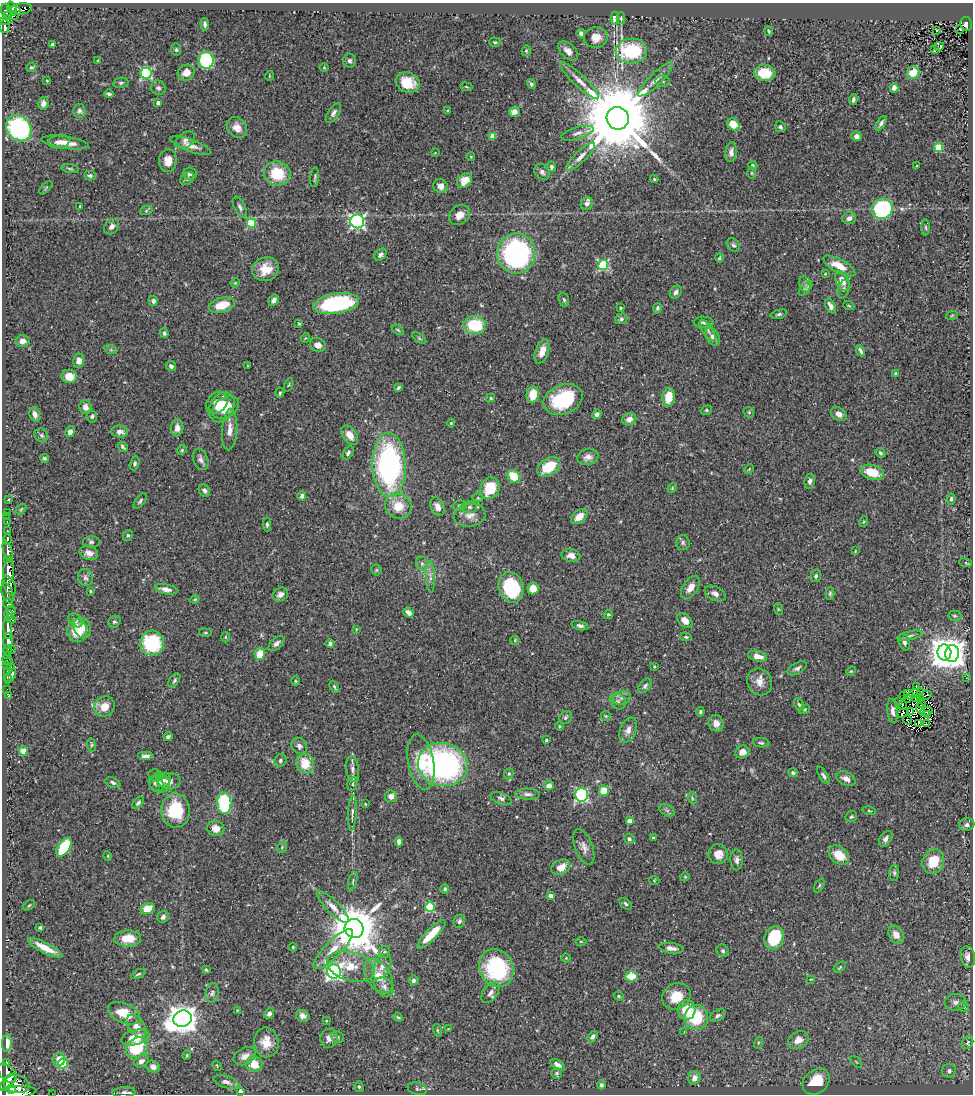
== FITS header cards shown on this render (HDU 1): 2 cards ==
NAXIS1  =                  971
NAXIS2  =                 1092

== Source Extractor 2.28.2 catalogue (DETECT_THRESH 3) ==
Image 971 x 1092 px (HDU 1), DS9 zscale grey, 1 PNG px = 1 image px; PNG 975 x 1096 px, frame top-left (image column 1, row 1092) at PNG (2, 3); each listed source drawn as its Kron ellipse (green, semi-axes under 4 px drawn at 4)
Background 0.442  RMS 0.036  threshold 0.108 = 3 sigma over >= 5 px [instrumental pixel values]
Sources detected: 469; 5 with non-positive FLUX_AUTO (blend fragments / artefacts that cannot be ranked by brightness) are neither listed nor drawn; the other 464 listed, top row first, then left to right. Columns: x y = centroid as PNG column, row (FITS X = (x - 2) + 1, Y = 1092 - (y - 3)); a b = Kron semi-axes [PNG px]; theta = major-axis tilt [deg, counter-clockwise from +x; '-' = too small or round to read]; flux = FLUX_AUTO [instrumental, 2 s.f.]
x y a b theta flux
12 8 7 4 -69 270
20 9 11 5 7 200
16 10 5 2 - 73
6 11 8 5 -73 360
11 16 7 4 -5 220
615 18 6 4 -90 23
621 18 5 4 - 3.3
6 20 6 3 20 150
205 24 6 4 -84 6.1
966 24 7 6 - 110
5 26 7 5 85 180
959 29 3 2 - 5.7
937 30 3 2 - 1.9
769 31 5 3 - 3.2
581 33 4 4 - 7.5
596 37 12 10 7 26
495 42 5 4 - 3.5
52 44 3 3 - 5.8
939 46 5 4 - 73
176 50 6 5 - 4.8
934 50 3 3 - 27
526 51 5 4 - 3.6
568 51 12 7 -44 16
631 51 16 12 1 210
98 60 4 3 - 1.9
206 60 8 7 - 240
350 61 7 6 - 6.5
31 67 5 4 - 3.6
324 68 5 3 - 1.9
146 73 5 5 - 280
186 73 9 8 - 25
765 73 10 8 -7 61
913 73 6 6 - 40
269 76 5 3 - 2
655 80 23 6 44 21
47 81 3 3 - 2.1
580 81 26 6 -43 23
662 81 7 5 0 5.8
408 82 12 10 -21 47
121 83 8 5 11 4.7
531 84 5 4 - 4.7
466 87 6 3 -10 2.4
158 88 8 7 - 7.2
894 88 4 4 - 14
109 94 5 3 - 4.8
853 100 5 3 - 6.6
43 103 6 5 - 9.3
158 103 4 4 - 11
79 111 7 6 - 6.9
448 111 3 3 - 3.1
514 112 5 5 - 14
333 113 11 5 57 8.5
618 118 11 11 - 42000
881 123 8 4 56 7.3
733 124 7 5 -37 43
780 127 6 5 - 5.4
19 128 14 12 -49 350
237 128 11 9 -48 19
577 133 17 6 17 13
492 136 4 4 - 31
856 136 5 5 - 9.9
185 140 11 7 37 10
59 142 11 7 10 14
65 142 24 6 -8 29
191 146 21 6 -20 19
939 147 4 4 - 100
731 152 10 5 82 12
435 153 3 2 - 1.6
471 157 4 3 - 1.8
581 157 19 5 44 16
168 161 11 9 87 23
753 165 5 4 - 2.7
917 166 3 3 - 3
551 167 5 4 - 4.8
70 169 9 3 -11 3.7
542 172 8 7 - 8.3
277 173 13 12 - 81
751 173 6 4 -89 2.7
190 174 7 6 - 8.9
90 176 5 5 - 5.9
315 177 10 3 83 3.8
187 179 7 5 36 6.3
654 179 4 3 - 2.5
464 181 8 6 45 35
440 186 7 6 - 12
46 188 8 3 45 3.4
587 203 6 6 - 9.6
80 206 3 2 - 2.1
240 207 11 5 -63 8.4
882 209 11 10 - 290
146 211 6 4 20 4
460 215 11 9 38 21
849 218 7 6 - 10
357 221 7 7 - 510
251 223 4 4 - 110
112 227 8 6 50 10
926 228 8 4 -89 4.1
733 245 7 5 -46 5.5
516 253 20 19 - 440
380 255 7 5 44 7.1
719 258 4 3 - 2.6
603 265 5 5 - 210
839 266 18 6 -28 42
266 269 13 12 - 40
825 274 3 3 - 2
842 281 10 6 -64 25
235 283 5 3 - 2.2
805 284 8 6 -78 7.7
805 289 8 4 44 4.9
844 289 9 5 71 5.5
676 292 7 5 55 8.1
274 300 6 4 59 11
564 300 7 5 -72 4.3
153 301 5 4 - 6.6
336 304 23 10 9 290
222 305 13 7 15 57
831 306 8 4 -61 13
849 306 5 3 - 2.3
620 308 3 3 - 4.6
657 308 5 4 - 4.3
779 314 8 4 16 5.4
952 315 6 3 20 1.9
621 319 6 5 - 4.6
704 322 10 6 -3 6.1
299 324 4 3 - 2
475 325 11 9 -3 100
398 330 7 3 -35 3.1
708 330 12 5 -55 8.7
164 333 5 4 - 5.1
713 337 10 6 -60 14
305 338 5 3 - 2
419 338 8 4 -36 3.6
23 341 7 6 - 12
318 345 8 6 -26 14
111 350 7 4 -18 3.8
542 351 13 6 70 25
860 351 6 3 -63 6
79 361 7 5 79 14
171 366 5 5 - 7.8
247 366 3 2 - 1.5
896 373 4 3 - 5.6
69 376 8 6 -2 31
289 385 7 2 69 2.3
398 388 4 3 - 3.7
280 393 5 4 - 2.9
533 394 8 6 80 52
669 397 9 6 83 43
491 398 4 4 - 2.9
563 400 20 14 22 160
217 403 12 9 43 25
85 407 7 6 - 16
222 407 16 11 64 55
226 408 14 9 33 38
706 410 6 4 21 3.5
749 412 6 5 - 3.3
35 414 7 5 -75 14
597 414 5 4 - 9.3
839 414 8 6 -32 14
92 416 6 5 - 4.7
629 419 7 6 - 14
451 423 4 4 - 2.6
177 428 8 6 87 14
230 430 21 7 87 21
70 432 5 4 - 11
120 432 8 6 -5 11
41 435 7 6 - 5.2
350 435 11 6 -54 27
123 447 6 3 -50 5.7
182 450 5 4 - 3.2
348 453 7 4 58 6
880 453 5 4 - 5.1
588 457 10 8 17 16
44 458 4 3 - 3.3
201 459 11 7 -69 10
135 463 7 4 74 4.9
389 465 32 16 -89 590
549 467 13 8 34 69
749 469 5 3 - 1.9
872 472 12 7 -16 50
514 476 7 5 -47 76
810 481 7 5 81 8.3
490 488 11 9 66 73
672 488 5 4 - 2.9
204 490 7 5 -52 7.1
302 496 4 4 - 7.7
478 498 5 3 - 2.4
9 499 3 2 - 2.2
951 499 5 3 - 4.8
140 501 9 4 52 4.9
398 506 13 12 - 49
459 506 7 5 14 4.6
438 507 10 6 -64 17
469 507 7 6 - 6.4
21 509 6 3 45 2.6
7 512 2 2 - 5.7
470 515 16 11 10 23
7 517 2 2 - 3.9
579 517 9 6 39 29
7 522 4 2 - 20
863 522 5 3 - 2.8
267 524 7 4 -90 4.1
7 531 3 3 - 91
128 535 5 5 - 4.4
7 539 5 3 - 290
91 542 8 5 0 5.3
683 542 7 7 - 6.3
8 551 11 4 -73 780
855 551 4 3 - 2
89 553 9 7 -15 13
571 555 9 6 -10 15
7 560 4 3 - 290
422 563 7 5 -68 6.9
966 563 6 4 -18 3.4
376 570 5 5 - 3.2
8 572 13 5 84 2100
816 576 6 5 - 5.9
430 577 16 4 -87 12
85 578 9 7 -66 8
9 586 10 5 -66 1100
511 587 15 12 -73 160
690 587 13 7 57 22
533 588 6 5 - 29
166 589 11 5 -11 14
90 591 3 2 - 2.2
8 593 10 5 -69 410
830 593 6 4 89 4.1
280 594 8 6 33 12
715 594 11 7 -26 12
195 599 4 3 - 2.3
8 603 5 5 - 260
778 609 6 3 -72 2.8
11 611 5 4 - 140
409 613 6 4 -37 13
608 614 4 4 - 4.6
9 615 5 3 - 210
955 616 7 5 -1 4.3
11 619 5 3 - 210
75 620 8 5 -50 14
685 620 9 6 -46 17
114 622 6 6 - 5.5
580 626 8 4 -14 6.6
8 628 11 4 -87 1100
82 628 10 8 -69 20
356 629 3 2 - 1.8
77 631 11 10 - 49
205 633 6 3 -7 2.6
910 636 12 4 13 7.1
225 637 5 3 - 2.3
686 637 6 4 -9 3.1
515 640 4 3 - 1.8
8 641 8 5 88 1100
904 642 9 5 -69 10
152 643 12 12 - 160
276 643 9 5 41 8.2
330 643 4 4 - 5.3
12 649 3 2 - 15
8 650 5 3 - 33
944 652 8 7 - 3300
952 653 8 7 - 2200
260 654 6 5 - 45
8 655 4 3 - 16
757 656 10 5 -14 24
7 660 6 2 -43 16
7 665 3 2 - 15
10 666 3 3 - 20
654 667 3 2 - 2.8
797 668 10 5 29 7.3
7 671 2 2 - 11
851 671 5 4 - 2.4
7 677 3 2 - 12
10 677 8 3 57 9.2
966 678 3 3 - 2.6
174 680 8 4 55 5
295 681 5 4 - 2.7
759 682 14 12 -60 23
645 686 8 5 50 6
916 686 2 2 - 15
334 687 6 3 -66 3.3
7 689 2 2 - 7.8
920 691 3 2 - 5.1
915 694 6 2 3 0.62
8 695 4 2 - 2.5
909 695 5 2 - 3
925 695 6 2 21 3.1
903 696 2 2 - 2.6
622 698 9 6 18 10
907 698 3 2 - 2.7
921 698 4 2 - 2.8
915 699 2 2 - 1.9
618 701 9 7 -55 9.6
899 701 4 2 - 1
922 703 3 2 - 1.6
799 705 7 4 -62 4.2
902 705 4 2 - 1.6
104 706 11 9 45 30
920 708 5 4 - 0.58
805 709 6 3 32 2.7
893 711 12 5 -85 11
911 711 3 2 - 2.9
926 711 6 3 16 2.9
700 712 5 4 - 3.4
903 713 6 3 30 2.9
927 714 4 3 - 4.3
606 716 5 4 - 3
566 717 7 6 - 5.3
907 720 4 2 - 0.52
716 723 8 7 - 15
919 724 3 2 - 2.4
926 724 4 2 - 4.9
559 726 4 3 - 1.9
628 730 13 8 68 15
168 737 4 3 - 4.6
546 740 3 3 - 4.3
761 743 8 4 -6 4.9
91 745 7 3 -83 3.3
299 746 8 7 - 10
23 751 4 4 - 55
742 752 7 6 - 18
146 756 8 4 0 8.7
280 761 6 6 - 5.4
421 762 28 13 -79 80
305 763 10 8 -72 52
443 765 25 21 -12 610
352 769 13 6 -86 12
793 773 5 4 - 6.1
509 774 6 4 68 4.3
156 775 7 5 -20 5.4
823 775 10 4 -58 6.7
846 779 10 6 -26 15
164 780 7 6 - 8.5
169 781 11 8 -1 15
113 783 8 5 -25 6.1
156 783 8 6 -48 10
160 783 10 9 - 16
352 784 7 5 77 4.6
549 786 5 4 - 15
604 791 5 5 - 47
528 794 12 5 -3 8.7
581 795 7 6 - 300
391 796 6 6 - 18
501 798 11 5 -21 7.6
692 798 6 3 -72 3
138 803 7 4 46 5
224 803 11 7 -88 200
365 804 3 2 - 1.8
175 810 17 14 -88 120
667 810 8 5 -30 6.1
869 811 7 3 -13 2.7
352 813 18 3 86 8.8
851 817 6 5 - 3.9
629 821 4 4 - 22
967 825 8 6 16 7.2
216 828 8 7 - 21
653 838 3 3 - 2.7
629 839 5 5 - 5.4
886 839 9 5 56 9
399 841 5 4 - 11
64 847 10 6 58 140
282 847 6 4 49 3.9
584 847 19 9 -70 17
718 854 10 9 - 21
839 855 11 8 -40 46
108 856 5 3 - 2.2
737 860 10 6 -90 10
933 862 12 10 70 69
561 867 10 7 24 31
894 873 8 5 89 4.7
685 877 4 4 - 2.3
654 880 5 3 - 1.8
353 881 9 3 75 3.5
819 886 7 4 63 3.6
445 889 5 3 - 3.8
551 896 4 4 - 14
626 904 7 4 -41 4.7
29 905 7 3 36 2.8
333 907 21 6 -45 21
430 907 5 5 - 150
147 909 7 5 25 44
163 917 6 5 - 7.5
459 921 7 6 - 5.8
40 928 4 3 - 4.4
354 928 9 9 - 12000
431 934 19 5 45 62
896 935 10 7 -59 17
128 938 13 8 0 49
774 938 12 9 72 140
581 941 5 3 - 2.2
293 947 4 3 - 2.3
45 948 19 5 -27 35
671 948 12 5 -8 13
333 949 27 8 46 35
723 951 6 5 - 4.8
384 952 6 5 - 4.6
968 957 11 7 -78 16
566 958 4 4 - 2.2
351 966 24 14 -16 57
382 967 13 8 61 17
840 967 7 3 36 2.8
496 968 19 16 -63 230
206 970 4 3 - 3.2
334 972 7 7 - 830
138 974 8 3 26 3.7
378 976 19 11 -55 43
631 976 6 5 - 58
811 979 4 2 - 1.6
414 980 5 5 - 6.5
384 987 11 8 -42 12
212 993 10 6 82 7.7
490 993 12 7 55 12
619 996 5 4 - 3.1
676 996 15 12 32 55
955 1002 11 8 -3 11
964 1007 6 5 - 5.5
237 1010 3 3 - 1.7
686 1010 10 9 - 58
124 1013 17 9 -24 52
269 1014 5 5 - 9.5
718 1015 8 5 32 7.7
303 1016 7 5 -23 13
398 1017 5 4 - 2.7
696 1017 12 12 - 110
182 1019 9 8 - 3600
326 1021 4 3 - 2.2
136 1026 13 8 -54 21
448 1029 4 3 - 1.6
437 1030 6 4 -73 3.3
684 1032 3 3 - 1.8
135 1037 14 7 14 45
337 1037 7 5 -22 5.4
592 1037 6 4 56 6
329 1038 9 8 - 17
798 1040 11 8 31 24
266 1042 15 12 -82 37
7 1043 8 5 86 33
758 1043 6 3 71 3.3
968 1043 7 5 59 5.5
137 1048 12 9 36 130
187 1055 5 3 - 3
245 1056 12 8 28 18
59 1059 7 6 - 26
141 1061 7 5 34 11
6 1062 3 3 - 83
856 1062 7 2 -45 2.3
63 1064 5 5 - 130
254 1064 8 7 - 37
558 1065 8 4 -32 10
217 1066 6 3 -56 2.1
153 1067 7 5 -28 9.5
949 1071 7 7 - 6.8
7 1073 11 7 -49 1900
556 1073 5 5 - 3.6
694 1078 7 6 - 16
816 1081 15 11 39 90
8 1082 10 5 48 1300
226 1082 13 6 -18 12
17 1084 13 8 -11 1200
601 1085 4 4 - 4.6
359 1087 5 4 - 4.9
11 1089 5 3 - 550
417 1089 10 6 -14 6.2
240 1091 4 4 - 7
124 1092 11 5 2 7.9
14 1093 23 6 7 3100
52 1094 2 2 - 4.8
At the frame edge (FLAGS 8, measured only in part): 2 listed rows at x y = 14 1093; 52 1094
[5 non-positive-flux detections neither listed nor drawn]